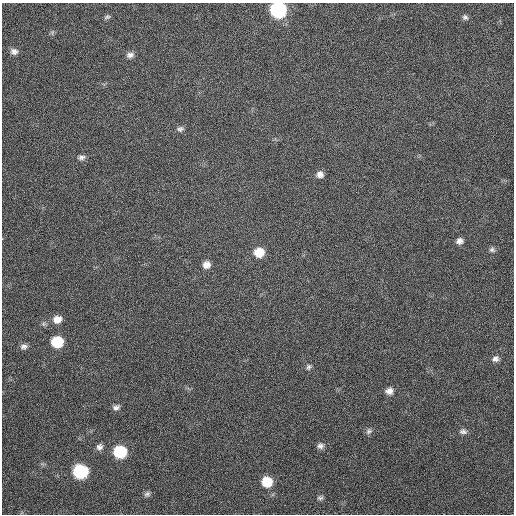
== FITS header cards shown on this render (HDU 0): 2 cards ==
NAXIS1  =                  512
NAXIS2  =                  512

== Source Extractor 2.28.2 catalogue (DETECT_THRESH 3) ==
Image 512 x 512 px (HDU 0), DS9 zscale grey, 1 PNG px = 1 image px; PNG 516 x 516 px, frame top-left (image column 1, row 512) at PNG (2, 3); no overlay
Background 341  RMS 7.4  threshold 22.2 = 3 sigma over >= 5 px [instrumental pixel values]
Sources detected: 28; all 28 listed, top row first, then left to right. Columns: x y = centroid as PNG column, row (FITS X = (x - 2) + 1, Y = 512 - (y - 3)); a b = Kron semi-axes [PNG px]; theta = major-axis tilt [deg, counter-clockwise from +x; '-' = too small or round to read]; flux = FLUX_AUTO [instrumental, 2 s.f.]
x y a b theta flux
278 10 10 9 - 82000
107 17 8 5 26 1100
465 17 7 6 - 1200
14 51 8 7 - 2100
130 55 10 7 11 2200
180 129 9 6 15 1500
81 157 10 6 5 1800
320 174 9 8 - 2800
459 241 9 8 - 2400
492 249 8 7 - 1500
259 252 10 9 - 10000
206 265 9 9 - 3600
57 319 11 9 16 4600
57 342 9 8 - 19000
24 346 8 7 - 1900
495 359 8 7 - 1800
309 367 9 7 56 1500
389 391 10 9 - 3000
116 407 9 6 18 1800
369 431 9 8 - 1600
463 431 10 7 -1 1700
320 446 9 8 - 2000
99 447 8 7 - 2000
120 452 9 8 - 30000
80 471 9 8 - 53000
267 482 9 8 - 14000
147 494 9 6 30 1400
320 498 8 6 27 1300
At the frame edge (FLAGS 8, measured only in part): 1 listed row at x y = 278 10